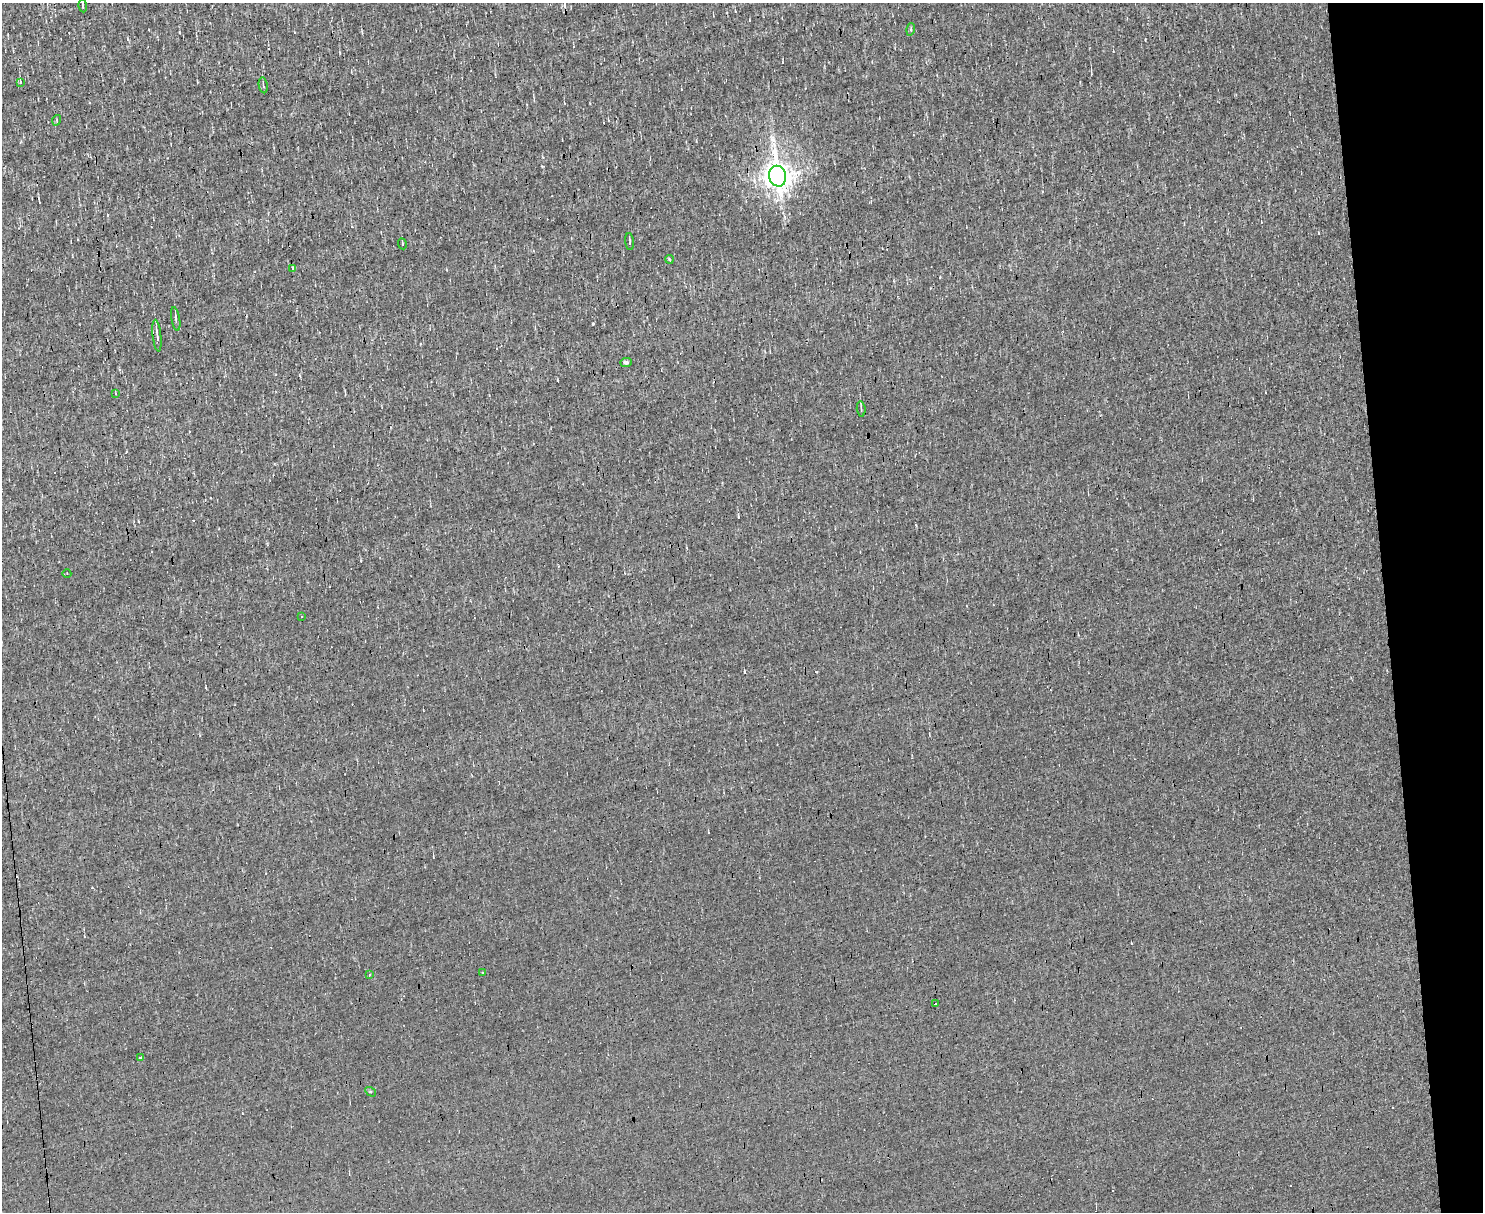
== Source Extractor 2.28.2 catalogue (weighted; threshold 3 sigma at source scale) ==
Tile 9 of 3 x 4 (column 3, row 3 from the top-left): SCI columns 3094-4574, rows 1211-2420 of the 4820 x 4839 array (HDU 1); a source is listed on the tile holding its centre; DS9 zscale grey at full resolution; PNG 1485 x 1214 px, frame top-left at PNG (2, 3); each listed source drawn as its Kron ellipse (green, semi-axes under 4 px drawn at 4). Shown black and unused: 7% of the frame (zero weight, under 3 of 4 exposures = <1% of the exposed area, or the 3 px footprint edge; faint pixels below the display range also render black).
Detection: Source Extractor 2.28.2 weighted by HDU 2 'WHT'; one run over the whole footprint, this tile lists its part. Background 0.00107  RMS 0.037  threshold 0.167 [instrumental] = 3 sigma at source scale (4.5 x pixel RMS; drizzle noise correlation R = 1.50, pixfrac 1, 0.05/0.05 arcsec/px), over >= 5 px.
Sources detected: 34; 12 cosmic-ray / hot-pixel residue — neither listed nor drawn; the other 22 listed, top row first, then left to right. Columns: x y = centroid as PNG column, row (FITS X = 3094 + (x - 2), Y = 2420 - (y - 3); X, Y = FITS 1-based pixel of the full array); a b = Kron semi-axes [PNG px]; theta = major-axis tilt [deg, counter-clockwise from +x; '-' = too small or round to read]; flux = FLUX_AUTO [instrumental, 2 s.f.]
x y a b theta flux
83 6 6 2 -81 7.7
911 29 6 4 74 5.4
20 83 3 3 - 110
263 85 8 3 -81 6.4
57 120 5 3 - 3.4
778 176 10 8 -77 5500
630 242 8 2 -85 5.9
402 244 5 3 - 3.7
669 259 4 3 - 5.1
292 268 4 2 - 12
176 319 12 3 -81 10
157 336 16 3 -84 15
626 362 6 4 2 11
115 393 3 3 - 6.1
861 409 8 3 -85 6.4
67 574 4 3 - 2.9
301 617 3 2 - 2.9
483 973 3 2 - 3
370 975 3 3 - 5.2
936 1004 3 2 - 12
141 1057 4 3 - 10
371 1092 6 3 -31 4.6
Isophote crosses this tile's border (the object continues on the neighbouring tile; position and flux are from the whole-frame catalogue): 1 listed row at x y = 83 6
Unlisted compact peaks at least as high as the median listed source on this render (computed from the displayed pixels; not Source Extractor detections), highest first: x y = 744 672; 542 166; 179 32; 1145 39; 738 517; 543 157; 138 521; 1319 233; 557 380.